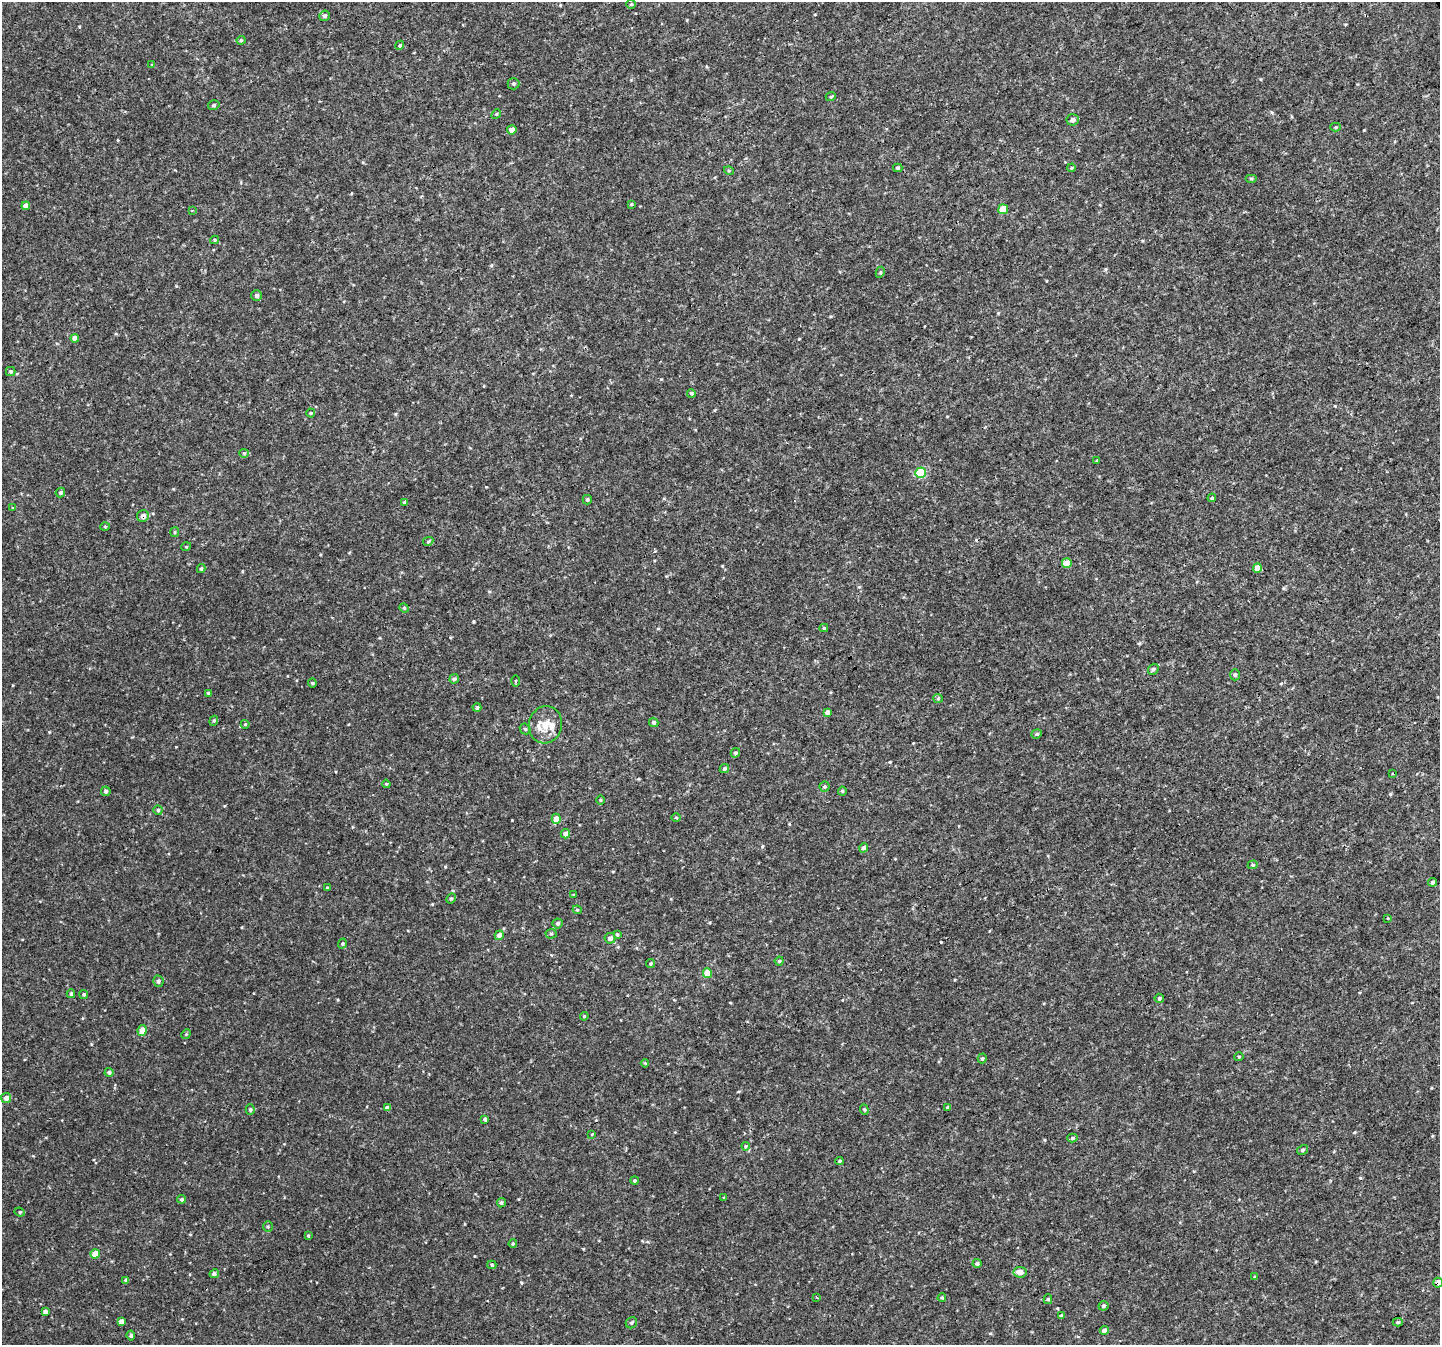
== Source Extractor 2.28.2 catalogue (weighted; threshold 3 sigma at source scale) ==
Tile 10 of 4 x 4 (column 2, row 3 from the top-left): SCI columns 1442-2879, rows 1451-2793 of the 5761 x 5647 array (HDU 1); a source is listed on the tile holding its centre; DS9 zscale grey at full resolution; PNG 1442 x 1347 px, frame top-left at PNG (2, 2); each listed source drawn as its Kron ellipse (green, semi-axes under 4 px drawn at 4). Shown black and unused: <1% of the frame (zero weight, under 3 of 4 exposures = <1% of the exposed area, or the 3 px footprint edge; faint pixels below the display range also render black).
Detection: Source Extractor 2.28.2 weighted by HDU 2 'WHT'; one run over the whole footprint, this tile lists its part. Background 0.00675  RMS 0.0037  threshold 0.0166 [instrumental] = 3 sigma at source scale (4.5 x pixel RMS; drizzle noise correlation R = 1.50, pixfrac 1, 0.0396/0.0396 arcsec/px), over >= 5 px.
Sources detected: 140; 1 cosmic-ray / hot-pixel residue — neither listed nor drawn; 1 inside a brighter listed object's ellipse — not listed separately; the other 138 listed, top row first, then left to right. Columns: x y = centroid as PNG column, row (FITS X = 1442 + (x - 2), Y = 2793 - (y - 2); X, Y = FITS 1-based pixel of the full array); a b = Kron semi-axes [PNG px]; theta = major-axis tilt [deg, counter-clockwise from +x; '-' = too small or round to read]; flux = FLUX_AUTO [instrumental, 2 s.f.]
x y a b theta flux
631 4 5 4 - 0.39
325 16 5 5 - 0.75
241 40 4 4 - 0.44
400 45 5 4 - 0.55
152 65 4 4 - 0.42
513 84 6 6 - 0.72
831 96 5 3 - 0.34
214 105 6 4 17 0.62
496 114 5 4 - 0.48
1073 120 6 5 - 1.4
1336 127 5 4 - 0.45
512 130 4 4 - 2.2
898 168 4 3 - 0.57
1072 168 4 3 - 0.5
729 171 5 3 - 0.37
1251 178 6 4 0 0.5
631 204 3 3 - 0.4
26 206 4 4 - 2.5
1003 209 5 5 - 7.3
192 210 4 3 - 0.42
215 240 4 4 - 0.39
880 272 5 4 - 0.51
256 296 5 5 - 0.88
75 338 4 4 - 2.1
11 371 4 4 - 0.55
691 393 4 4 - 0.59
311 413 4 4 - 0.38
244 453 5 4 - 0.45
1097 461 3 3 - 0.38
920 473 5 5 - 15
60 492 5 4 - 0.86
1212 498 4 4 - 0.36
587 500 5 4 - 0.64
404 502 4 3 - 0.39
13 508 3 3 - 0.29
143 516 6 5 - 1.7
105 526 5 3 - 0.36
175 532 5 4 - 0.44
428 541 5 4 - 0.44
186 547 5 3 - 0.31
1067 563 5 5 - 3.9
1257 568 5 4 - 4
201 569 4 3 - 0.52
404 608 5 4 - 0.42
824 628 4 4 - 0.54
1153 669 6 5 - 0.71
1235 675 5 5 - 0.65
454 679 5 4 - 0.72
515 681 6 4 89 0.39
312 683 4 4 - 0.41
209 693 4 3 - 0.77
938 698 4 4 - 0.4
477 708 4 4 - 0.83
827 712 4 4 - 1.2
214 721 5 4 - 0.53
654 722 5 4 - 0.89
245 724 4 4 - 0.37
545 725 19 16 77 6.8
525 729 6 5 - 0.48
1037 734 5 4 - 0.62
735 753 5 4 - 0.65
724 769 5 4 - 0.66
1392 774 3 3 - 0.5
386 784 4 3 - 0.39
825 787 5 5 - 0.64
106 791 5 4 - 0.83
842 791 4 4 - 0.48
600 800 5 3 - 0.34
158 810 5 4 - 0.62
676 818 4 3 - 0.38
556 819 5 4 - 3.5
565 834 5 4 - 1.9
864 848 4 4 - 1.2
1253 865 5 4 - 0.5
1432 882 4 4 - 0.65
327 888 3 3 - 0.34
573 895 3 2 - 0.26
451 899 5 4 - 0.57
577 910 4 4 - 0.41
1388 918 4 2 - 0.25
557 923 5 5 - 0.75
551 934 5 5 - 0.53
617 934 4 3 - 0.46
499 935 5 4 - 3
610 938 5 5 - 1.4
342 943 5 4 - 0.49
779 961 4 4 - 0.51
650 964 5 4 - 0.51
707 973 4 4 - 6.2
158 981 5 5 - 0.82
71 994 4 3 - 0.67
84 994 4 4 - 0.48
1159 998 5 4 - 0.57
584 1016 4 4 - 0.4
142 1030 5 4 - 3.2
186 1034 5 4 - 0.39
1239 1057 5 3 - 0.33
982 1058 5 4 - 0.61
645 1063 4 4 - 0.36
109 1072 4 4 - 0.81
6 1098 5 5 - 1.7
948 1107 4 3 - 0.54
387 1108 4 4 - 2.1
250 1110 5 4 - 0.74
864 1110 5 4 - 0.51
485 1119 4 4 - 0.85
592 1134 4 4 - 0.3
1072 1138 5 4 - 0.59
746 1146 4 4 - 0.38
1302 1150 5 4 - 0.7
839 1161 4 3 - 0.45
634 1181 4 4 - 0.51
724 1198 3 3 - 0.4
182 1199 4 4 - 0.59
501 1203 5 4 - 0.69
20 1212 5 4 - 0.5
268 1227 5 4 - 0.54
308 1235 4 3 - 0.36
513 1244 4 3 - 0.44
95 1254 4 4 - 5.4
977 1263 4 4 - 0.88
492 1265 4 3 - 0.51
1020 1272 6 5 - 2.6
214 1274 5 4 - 0.86
1255 1277 4 3 - 0.48
126 1280 4 3 - 0.83
1438 1283 5 4 - 2.2
817 1297 3 2 - 0.38
942 1298 4 3 - 0.45
1048 1299 5 4 - 0.55
1103 1306 5 5 - 0.77
45 1311 4 4 - 1.1
1061 1316 4 3 - 0.62
121 1321 4 4 - 1.9
1398 1322 5 4 - 0.5
631 1323 6 5 - 0.64
1104 1330 4 4 - 1.1
131 1335 5 4 - 0.87
Overlapping masked pixels (flux is a lower limit): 2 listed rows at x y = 143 516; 1438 1283
Isophote crosses this tile's border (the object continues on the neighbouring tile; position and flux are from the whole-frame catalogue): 1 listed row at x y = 1438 1283